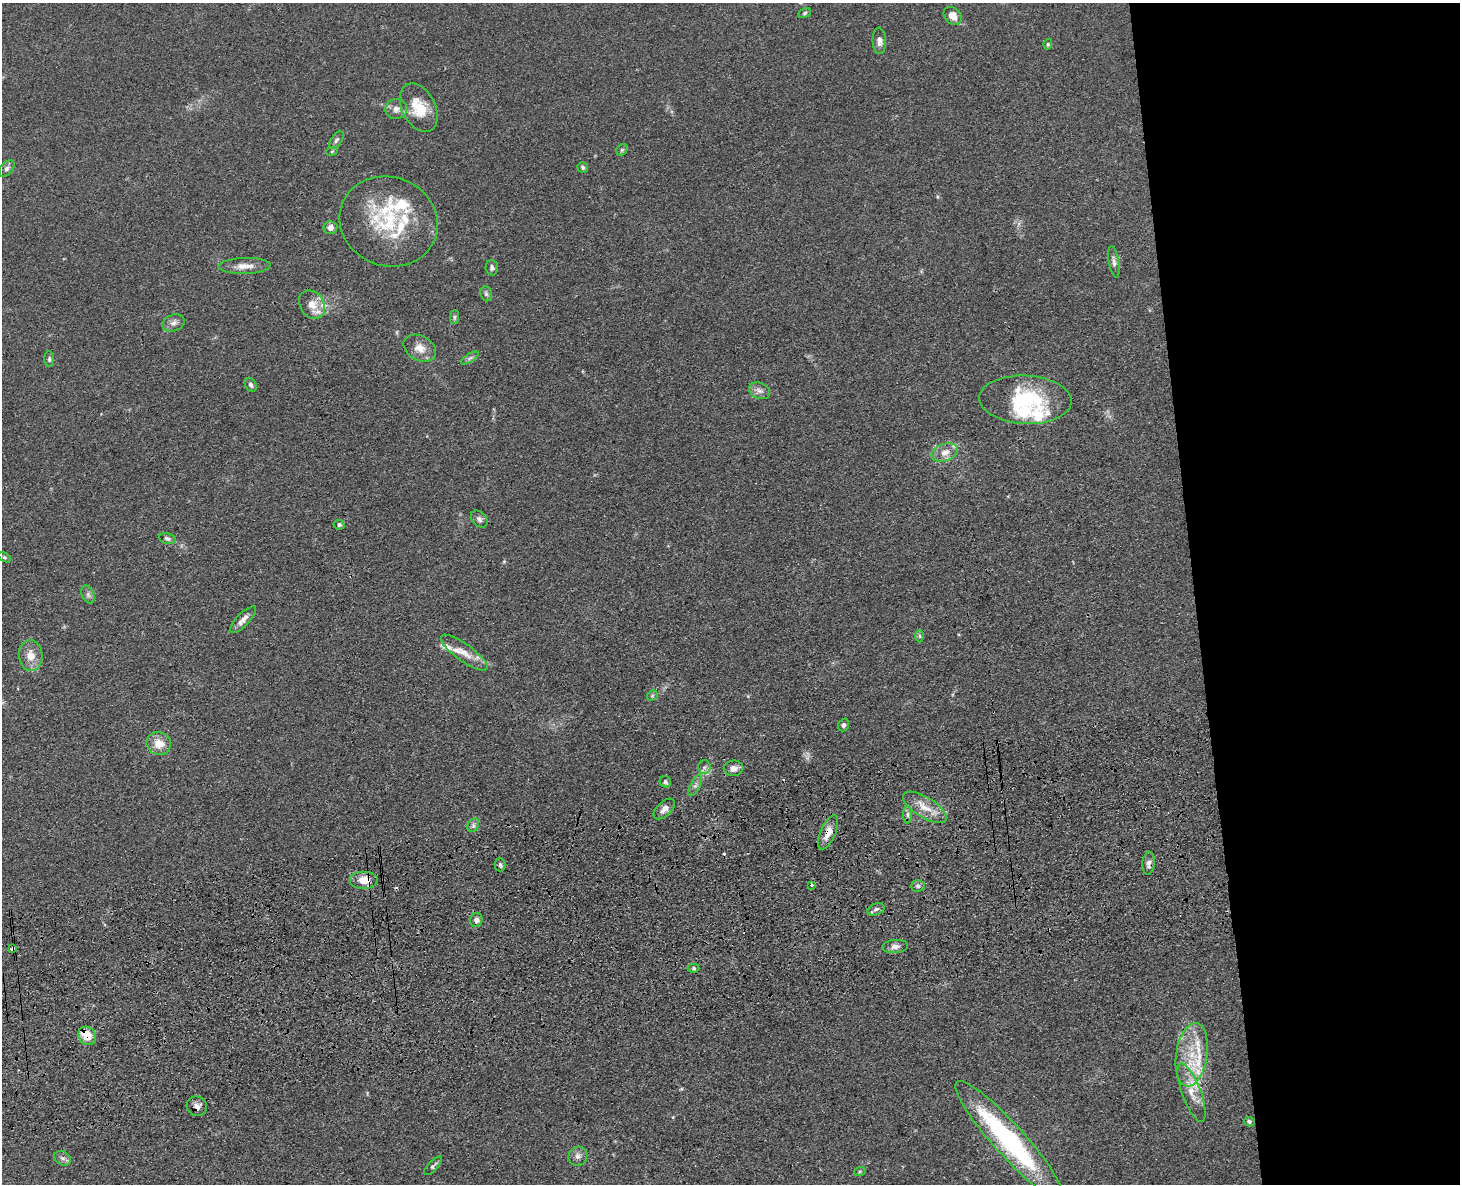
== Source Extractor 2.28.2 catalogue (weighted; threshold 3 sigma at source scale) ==
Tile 6 of 3 x 4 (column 3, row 2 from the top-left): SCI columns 3185-4642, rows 2483-3664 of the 4800 x 4963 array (HDU 1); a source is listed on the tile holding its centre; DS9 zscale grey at full resolution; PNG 1462 x 1186 px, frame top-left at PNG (2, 3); each listed source drawn as its Kron ellipse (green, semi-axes under 4 px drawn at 4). Shown black and unused: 18% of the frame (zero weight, under 3 of 4 exposures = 6% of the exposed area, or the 3 px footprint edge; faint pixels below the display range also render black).
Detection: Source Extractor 2.28.2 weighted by HDU 2 'WHT'; one run over the whole footprint, this tile lists its part. Background 0.0683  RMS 0.0059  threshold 0.0265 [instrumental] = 3 sigma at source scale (4.5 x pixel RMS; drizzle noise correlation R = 1.50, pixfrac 1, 0.05/0.05 arcsec/px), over >= 5 px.
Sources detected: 83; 1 cosmic-ray / hot-pixel residue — neither listed nor drawn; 14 inside a brighter listed object's ellipse — not listed separately; the other 68 listed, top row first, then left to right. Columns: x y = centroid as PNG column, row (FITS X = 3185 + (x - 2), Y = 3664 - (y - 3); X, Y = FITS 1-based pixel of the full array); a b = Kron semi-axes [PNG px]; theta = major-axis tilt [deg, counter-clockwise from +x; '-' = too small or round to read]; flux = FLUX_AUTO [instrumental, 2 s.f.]
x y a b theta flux
805 13 6 4 28 1
953 16 10 7 -43 5.7
879 41 13 6 -88 2.9
1048 44 5 4 - 0.79
419 108 26 16 -63 16
396 109 11 10 - 3.7
336 140 10 5 53 1.5
622 150 6 5 - 0.98
332 151 6 3 19 0.65
583 167 5 5 - 1.3
7 168 9 6 46 2
389 221 50 44 -21 49
330 228 7 6 - 3.1
1114 262 16 5 -80 2.2
245 266 26 8 2 5.8
492 268 8 6 -87 1.7
486 294 8 5 -70 1.4
312 305 15 12 -56 6.6
454 317 7 4 90 1.3
173 323 11 8 17 2.9
420 348 17 12 -28 6.6
470 358 10 4 33 1.5
49 359 8 5 -90 1.1
251 385 7 5 -55 1.8
760 391 11 8 -22 2.9
1025 400 46 24 -3 48
945 453 13 8 20 5.2
479 519 10 7 -46 2
339 525 5 4 - 1.4
167 539 8 5 -13 1.8
4 557 7 4 -32 0.93
88 594 9 6 -64 1.9
243 620 17 6 45 3.9
920 636 6 4 -88 0.96
464 653 28 8 -36 8.1
31 656 15 12 -85 7.1
652 696 6 4 46 0.87
843 725 6 5 - 1.5
159 744 12 11 - 8.6
704 767 6 6 - 1.6
734 768 10 8 7 3.2
665 782 6 5 - 1.2
695 785 11 5 63 2
925 807 25 10 -32 8.9
664 809 13 7 43 3.6
907 815 9 4 -90 1.5
473 825 7 5 62 1.5
828 832 18 7 67 6.5
1148 863 11 6 84 2.5
500 865 6 5 - 1.3
364 880 14 9 0 8.9
811 885 3 3 - 0.9
918 886 7 5 3 1.7
876 909 9 5 23 1.8
476 920 7 6 - 2.1
895 947 13 6 5 3.1
12 949 4 3 - 12
694 968 6 4 -2 1.1
87 1036 10 8 -48 12
1192 1055 32 15 81 22
1192 1093 31 9 -70 9.9
197 1106 10 9 - 3.4
1249 1122 5 4 - 1.3
1009 1140 78 15 -48 97
578 1156 10 9 - 3
62 1158 9 7 -30 2
433 1166 12 5 48 1.5
860 1171 6 4 18 0.77
Overlapping masked pixels (flux is a lower limit): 5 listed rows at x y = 828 832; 364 880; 12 949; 87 1036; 197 1106